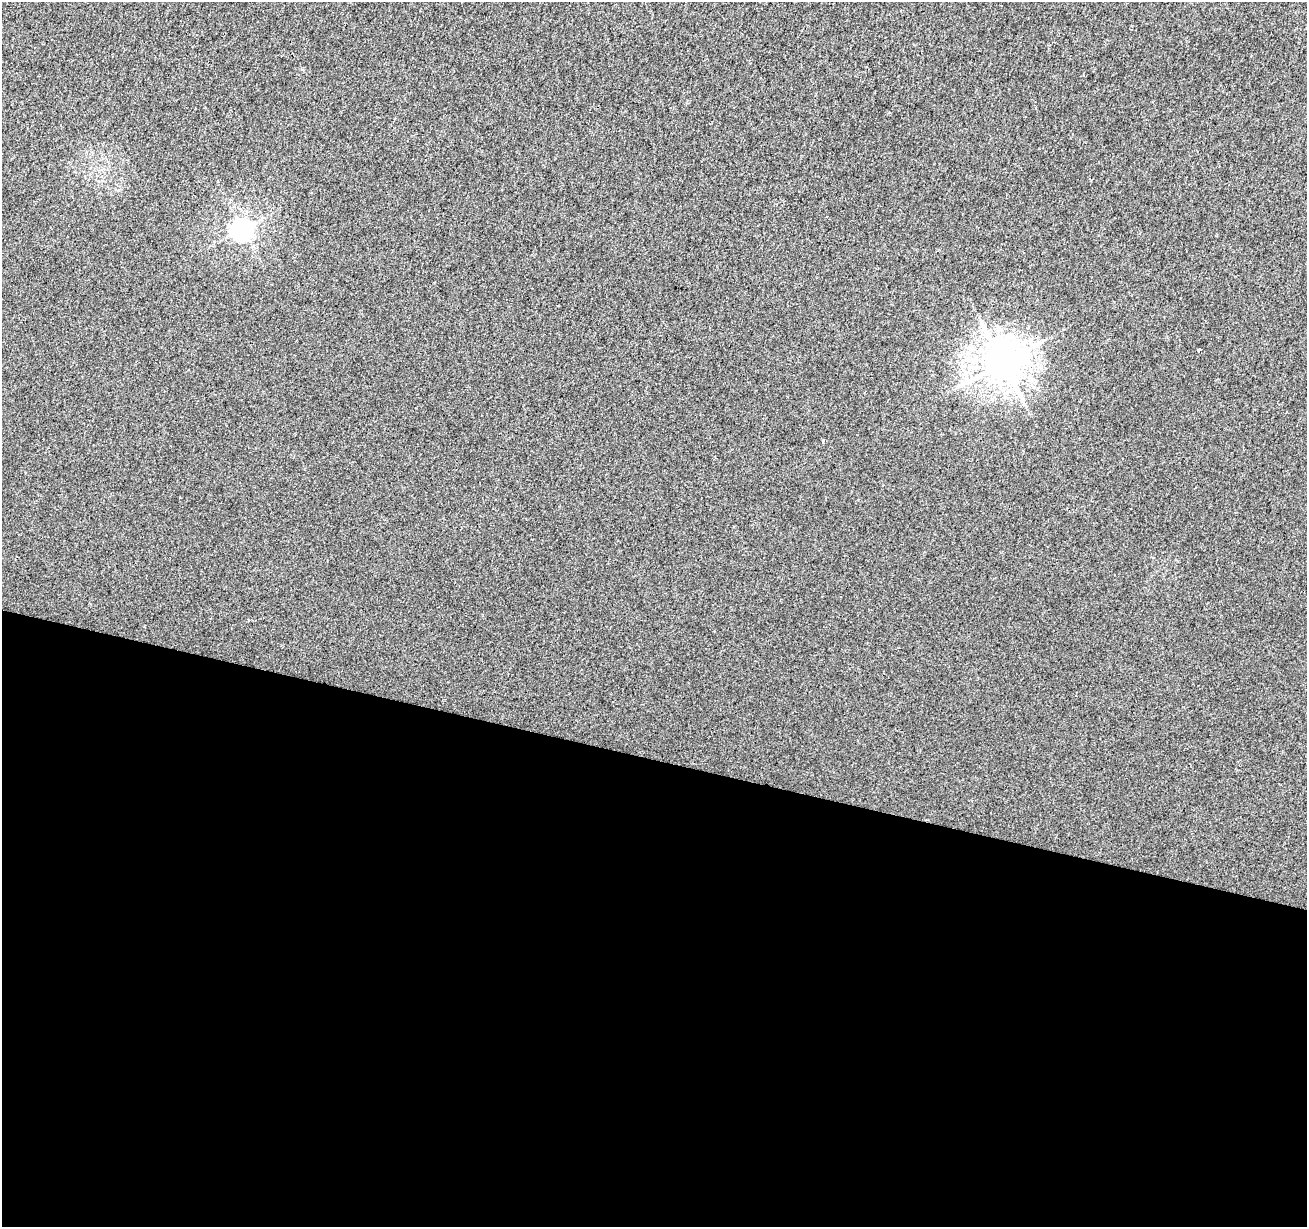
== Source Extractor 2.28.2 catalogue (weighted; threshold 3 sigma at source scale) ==
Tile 14 of 4 x 4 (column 2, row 4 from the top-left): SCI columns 1315-2619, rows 285-1509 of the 5233 x 5408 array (HDU 1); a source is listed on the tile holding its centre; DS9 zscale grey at full resolution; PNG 1309 x 1229 px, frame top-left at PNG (2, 2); no overlay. Shown black and unused: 38% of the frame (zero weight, under 2 of 3 exposures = <1% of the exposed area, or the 3 px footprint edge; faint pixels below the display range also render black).
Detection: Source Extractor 2.28.2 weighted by HDU 2 'WHT'; one run over the whole footprint, this tile lists its part. Background 0.00618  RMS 0.0076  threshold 0.0341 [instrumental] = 3 sigma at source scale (4.5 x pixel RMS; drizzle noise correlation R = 1.50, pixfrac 1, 0.0396/0.0396 arcsec/px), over >= 5 px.
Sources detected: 4; all 4 listed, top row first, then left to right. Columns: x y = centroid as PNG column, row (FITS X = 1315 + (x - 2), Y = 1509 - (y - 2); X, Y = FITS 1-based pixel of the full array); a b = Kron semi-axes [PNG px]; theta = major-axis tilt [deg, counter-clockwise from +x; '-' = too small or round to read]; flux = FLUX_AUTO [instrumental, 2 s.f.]
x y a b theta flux
242 229 7 7 - 510
1199 350 3 3 - 5.8
1002 363 12 10 33 2200
823 441 3 2 - 1.2